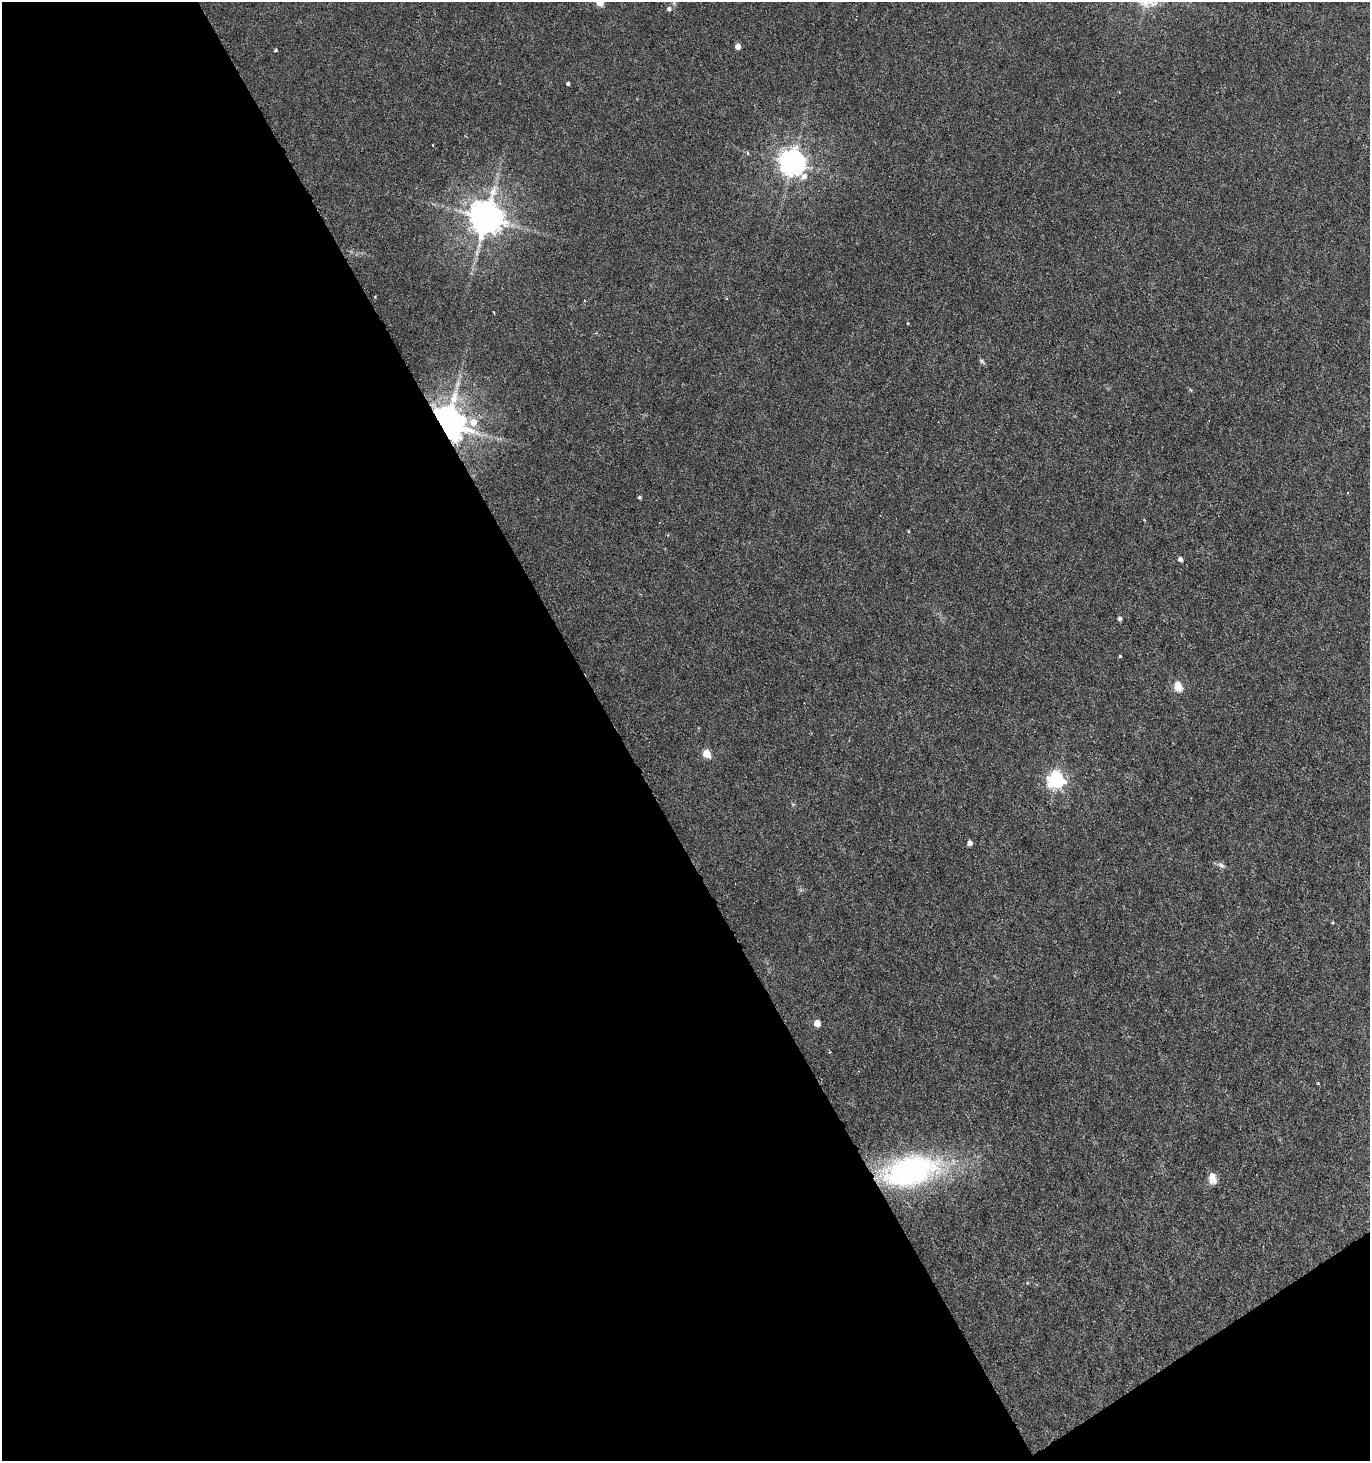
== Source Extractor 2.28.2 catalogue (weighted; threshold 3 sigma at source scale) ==
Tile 3 of 2 x 2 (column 1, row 2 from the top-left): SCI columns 62-1429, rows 1-1459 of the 2875 x 2918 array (HDU 1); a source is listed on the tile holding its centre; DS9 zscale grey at full resolution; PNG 1372 x 1463 px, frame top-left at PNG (2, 2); no overlay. Shown black and unused: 47% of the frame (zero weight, under 3 of 6 exposures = <1% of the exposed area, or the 3 px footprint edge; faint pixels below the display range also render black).
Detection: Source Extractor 2.28.2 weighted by HDU 2 'WHT'; one run over the whole footprint, this tile lists its part. Background 0.00886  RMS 0.0018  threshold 0.00716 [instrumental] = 3 sigma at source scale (4.09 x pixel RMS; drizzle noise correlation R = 1.36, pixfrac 0.8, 0.0396/0.0396 arcsec/px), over >= 5 px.
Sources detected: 29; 2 cosmic-ray / hot-pixel residue — not listed; the other 27 listed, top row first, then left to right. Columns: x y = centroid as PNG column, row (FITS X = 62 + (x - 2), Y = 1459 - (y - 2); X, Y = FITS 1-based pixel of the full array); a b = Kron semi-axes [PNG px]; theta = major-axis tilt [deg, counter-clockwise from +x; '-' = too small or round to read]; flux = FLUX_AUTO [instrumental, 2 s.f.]
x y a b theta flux
600 2 5 5 - 2.5
669 9 6 5 - 0.49
738 46 4 4 - 1.3
275 50 3 3 - 0.23
568 84 3 3 - 0.3
747 153 5 3 - 0.25
792 163 9 8 - 170
486 218 10 9 - 360
982 361 7 5 -37 0.29
457 384 7 4 71 0.48
473 422 9 8 - 1.7
446 425 9 8 - 480
1348 493 3 2 - 0.15
639 497 5 4 - 0.22
909 531 3 3 - 0.29
1180 559 4 4 - 0.68
1120 618 4 4 - 0.45
1120 656 4 3 - 0.18
1178 686 5 5 - 5.7
706 753 5 5 - 4.5
1056 780 7 7 - 52
970 843 4 4 - 0.9
1221 865 10 6 -32 0.54
817 1023 5 5 - 2.2
1318 1083 3 3 - 0.14
910 1171 55 28 12 40
1212 1178 13 8 -81 1.4
Overlapping masked pixels (flux is a lower limit): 1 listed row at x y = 446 425
Isophote crosses this tile's border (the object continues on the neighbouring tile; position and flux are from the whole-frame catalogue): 1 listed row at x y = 600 2